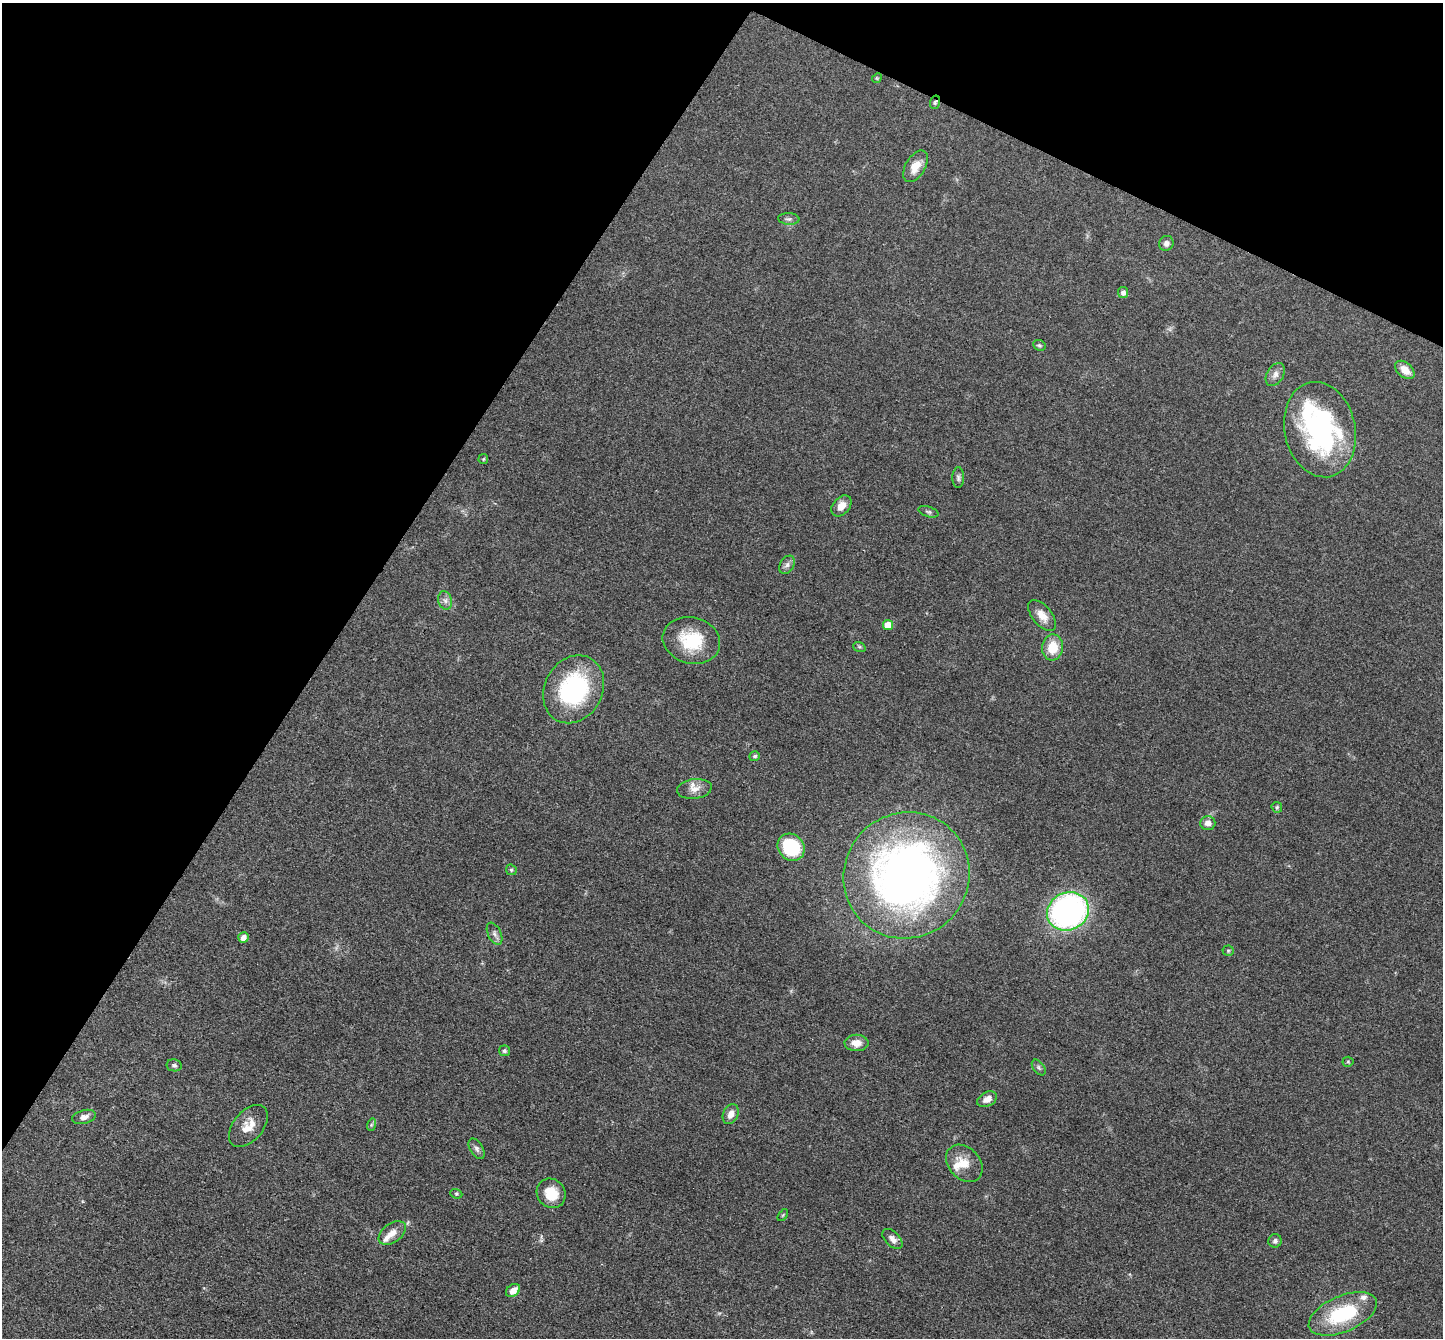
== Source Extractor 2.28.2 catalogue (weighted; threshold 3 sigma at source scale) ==
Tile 2 of 4 x 4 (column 2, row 1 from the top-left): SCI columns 1444-2884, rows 4156-5491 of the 5767 x 5775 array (HDU 1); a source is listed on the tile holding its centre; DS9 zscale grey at full resolution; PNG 1445 x 1340 px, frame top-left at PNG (2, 3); each listed source drawn as its Kron ellipse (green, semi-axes under 4 px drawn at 4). Shown black and unused: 29% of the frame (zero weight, under 3 of 4 exposures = <1% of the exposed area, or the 3 px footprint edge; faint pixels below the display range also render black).
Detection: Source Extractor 2.28.2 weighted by HDU 2 'WHT'; one run over the whole footprint, this tile lists its part. Background 0.0996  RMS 0.006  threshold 0.027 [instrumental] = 3 sigma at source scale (4.5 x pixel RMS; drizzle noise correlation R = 1.50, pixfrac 1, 0.05/0.05 arcsec/px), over >= 5 px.
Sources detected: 57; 1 inside a brighter object's white glare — neither listed nor drawn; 3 inside a brighter listed object's ellipse — not listed separately; the other 53 listed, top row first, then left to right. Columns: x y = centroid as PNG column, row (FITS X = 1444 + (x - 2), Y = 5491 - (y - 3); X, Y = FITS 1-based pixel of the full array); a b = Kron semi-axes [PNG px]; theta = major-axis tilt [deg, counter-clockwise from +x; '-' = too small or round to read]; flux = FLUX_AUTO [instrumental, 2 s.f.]
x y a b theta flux
877 78 5 4 - 0.7
935 102 7 5 73 1.2
915 166 17 10 59 8.3
789 219 11 6 -5 1.8
1166 243 7 7 - 2.4
1123 292 5 5 - 2.6
1039 345 6 5 - 1.1
1405 370 11 7 -41 7.2
1275 374 12 8 59 3.4
1320 430 48 35 -78 100
483 459 5 5 - 0.74
958 478 10 6 89 1.6
841 506 12 8 49 5.7
928 512 10 5 -17 1.4
787 565 10 7 56 2.2
445 600 9 7 -74 2.5
1042 616 18 9 -50 6.8
888 625 5 5 - 9.2
691 640 29 23 -15 27
859 647 6 5 - 0.88
1053 647 13 10 82 13
574 689 35 29 61 68
755 756 5 5 - 1.2
694 789 17 9 7 5.3
1277 807 6 5 - 0.85
1208 823 7 7 - 3.4
791 847 14 12 -46 40
511 870 6 5 - 0.9
906 875 64 62 46 350
1068 911 21 19 25 170
494 934 12 6 -64 2.3
243 937 5 5 - 3.5
1228 951 5 5 - 0.82
856 1043 12 8 -1 5.5
504 1051 5 5 - 1.2
1348 1062 5 5 - 0.78
174 1065 7 6 - 1.5
1039 1067 9 5 -53 1.4
987 1099 10 7 28 4.6
731 1114 10 7 67 4.8
84 1117 12 6 15 3.8
371 1125 6 4 72 0.95
248 1126 24 14 50 9.5
477 1149 11 6 -59 2.1
964 1163 21 15 -47 9.4
551 1193 15 14 - 12
456 1194 6 4 -20 0.82
783 1215 7 3 53 0.62
392 1233 15 9 36 5.7
892 1239 12 7 -46 3.2
1275 1241 7 6 - 1.8
513 1290 8 5 38 5.8
1343 1314 36 18 23 41
Overlapping masked pixels (flux is a lower limit): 1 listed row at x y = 935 102